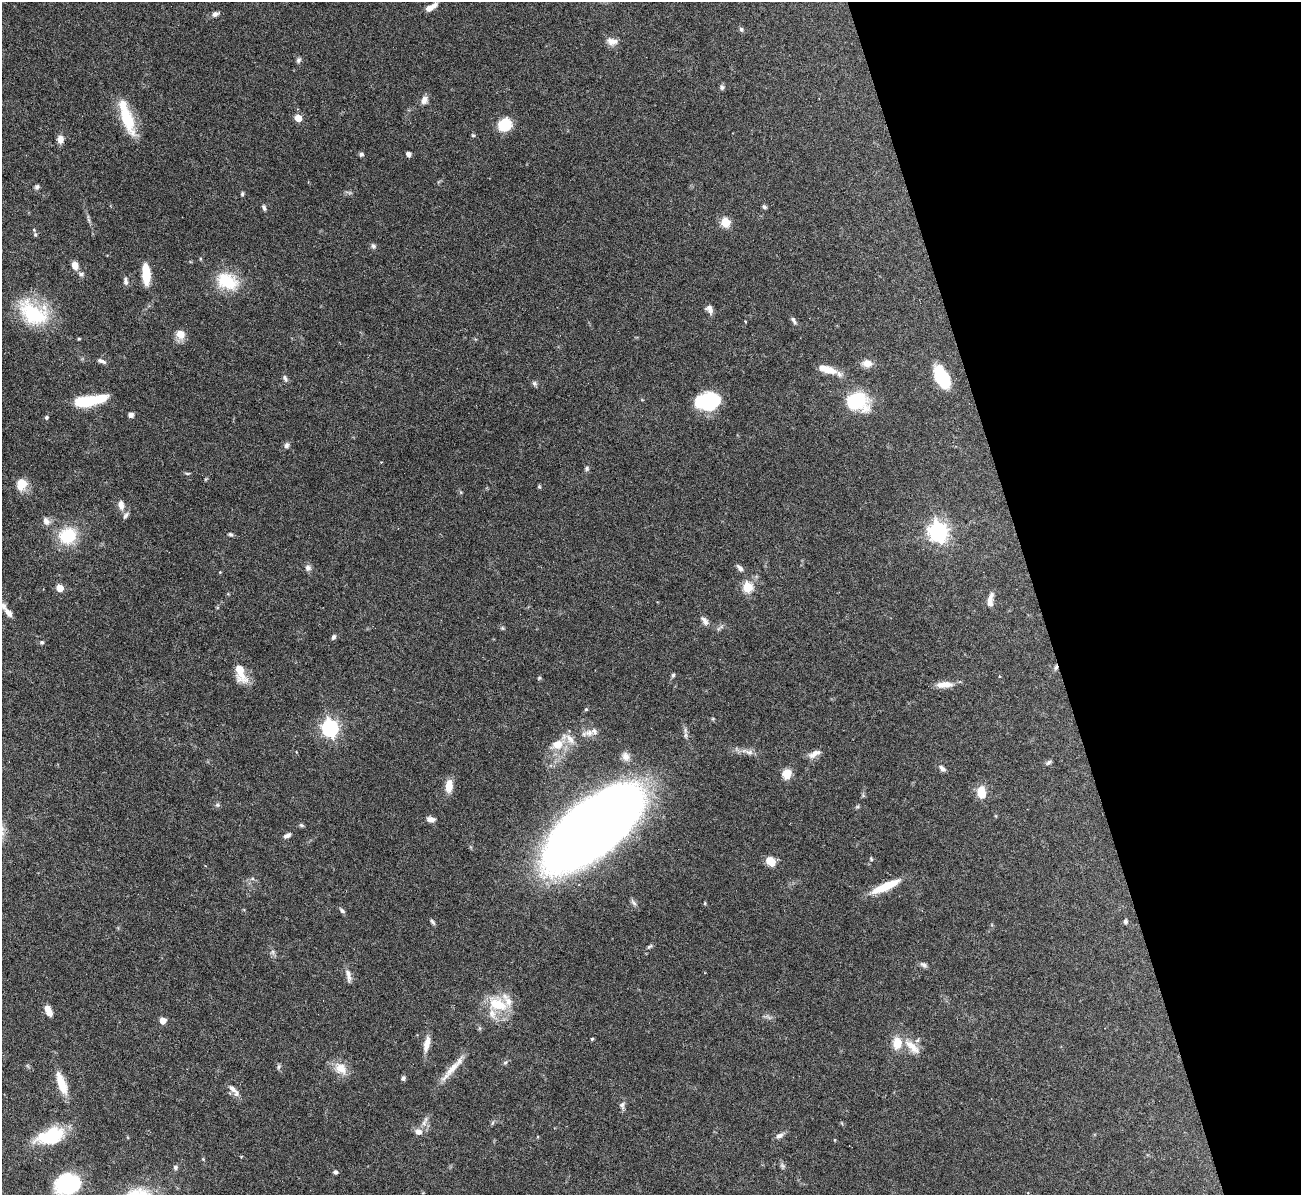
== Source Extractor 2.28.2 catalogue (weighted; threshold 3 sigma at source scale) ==
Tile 12 of 4 x 4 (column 4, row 3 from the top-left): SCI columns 3899-5197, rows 1338-2530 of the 5198 x 5182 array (HDU 1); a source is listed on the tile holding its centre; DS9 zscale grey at full resolution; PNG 1303 x 1197 px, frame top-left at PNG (2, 2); no overlay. Shown black and unused: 20% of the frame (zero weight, under 3 of 6 exposures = <1% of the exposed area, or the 3 px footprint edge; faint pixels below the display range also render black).
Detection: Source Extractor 2.28.2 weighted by HDU 2 'WHT'; one run over the whole footprint, this tile lists its part. Background 0.09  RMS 0.0033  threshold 0.0134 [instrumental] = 3 sigma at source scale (4.09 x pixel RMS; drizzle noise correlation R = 1.36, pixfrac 0.8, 0.05/0.05 arcsec/px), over >= 5 px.
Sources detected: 138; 2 inside a brighter object's white glare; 1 cosmic-ray / hot-pixel residue — not listed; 9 inside a brighter listed object's ellipse — not listed separately; the other 126 listed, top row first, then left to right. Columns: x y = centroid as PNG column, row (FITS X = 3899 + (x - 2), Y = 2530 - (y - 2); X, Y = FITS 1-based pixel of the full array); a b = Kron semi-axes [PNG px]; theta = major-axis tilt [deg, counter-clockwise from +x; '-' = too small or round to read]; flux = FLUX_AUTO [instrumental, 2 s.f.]
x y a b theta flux
431 7 14 6 30 2.6
215 14 9 6 21 1.1
741 29 7 5 -60 0.56
611 41 12 11 - 2.1
299 60 7 6 - 0.75
722 87 6 5 - 0.81
424 100 11 8 66 1.7
127 117 42 11 -71 13
298 118 5 5 - 6.2
505 125 16 13 41 6.2
473 135 5 4 - 0.42
60 139 9 7 -88 1.9
361 154 5 5 - 0.73
408 154 5 4 - 1.3
37 187 6 5 - 0.79
242 194 6 4 82 0.49
264 207 8 4 -72 0.72
764 207 5 4 - 0.67
725 222 5 5 - 14
35 235 6 5 - 0.56
373 246 8 6 -61 0.74
75 265 8 6 -74 2.7
81 274 7 5 14 0.69
146 274 18 7 -86 8.4
125 281 10 6 -85 0.96
227 281 29 19 -24 11
710 309 11 7 -63 1.6
33 313 40 25 -32 20
793 319 6 5 - 0.58
745 321 3 2 - 0.25
180 334 11 10 - 3.1
79 339 4 3 - 0.34
103 362 9 5 -36 0.84
867 363 13 10 -2 2.6
827 369 22 8 -17 5
942 377 23 12 -61 14
285 378 10 5 -66 0.82
534 383 8 6 -58 0.65
86 401 23 10 6 15
857 401 22 18 -11 18
710 403 23 17 -18 19
131 415 6 6 - 0.98
46 417 5 4 - 0.49
286 445 7 6 - 0.87
587 468 7 5 77 0.63
187 473 7 3 -1 0.39
22 484 15 13 74 4.1
539 487 5 3 - 0.33
121 505 12 8 -79 1.9
46 521 10 8 -59 1.6
938 532 8 7 - 160
231 534 6 5 - 0.55
68 536 20 18 22 12
308 568 8 8 - 1.2
740 568 10 5 -48 1.2
220 572 4 3 - 0.23
747 587 5 5 - 17
60 588 5 5 - 5.8
990 599 18 5 73 1.8
8 613 15 7 -52 1.9
705 621 14 7 -54 1.4
502 628 5 5 - 0.42
333 637 7 5 62 0.75
42 642 5 5 - 0.56
241 673 26 12 -71 5.3
673 675 5 5 - 0.54
999 676 4 3 - 0.24
539 678 6 4 45 0.37
945 684 21 8 3 3.2
586 709 4 4 - 0.34
330 728 7 6 - 95
589 733 14 9 8 2.4
558 744 16 12 21 5
749 752 14 7 -18 1.8
814 754 18 7 26 2.1
626 756 12 9 -70 1.9
1049 762 9 5 36 0.71
942 769 9 5 -46 1
787 773 10 9 - 4
449 786 15 8 86 3.5
981 792 13 9 -83 4.8
863 795 6 4 -20 0.39
217 805 6 5 - 0.55
857 807 6 4 18 0.42
431 819 10 6 -12 1.5
301 825 6 5 - 0.5
592 829 78 33 40 580
287 835 10 5 31 0.99
871 859 6 3 -47 0.35
771 861 9 8 - 4.5
252 879 6 4 19 0.47
886 886 33 8 24 8.4
634 903 10 4 -50 0.79
342 911 8 5 -39 0.68
1125 921 6 5 - 0.67
432 922 9 4 -53 0.6
649 946 9 4 40 0.58
273 952 7 4 -90 0.7
923 965 10 6 -36 0.92
348 975 19 6 -76 1.8
497 1004 29 16 -23 9.6
48 1010 12 7 -66 2.8
163 1020 5 5 - 4
592 1039 3 3 - 0.43
897 1043 15 11 86 5
427 1044 19 7 77 3.1
912 1046 28 10 -45 4.5
505 1062 6 5 - 0.56
279 1067 8 4 81 0.54
452 1068 33 8 47 4.6
341 1069 19 14 -36 4.1
403 1078 6 5 - 0.68
61 1083 28 9 -70 6.3
233 1090 20 7 -49 1.9
622 1105 7 7 - 0.98
425 1121 16 5 64 1.4
492 1123 6 4 70 0.45
418 1132 11 8 -22 1.9
51 1136 33 17 17 15
779 1136 12 6 32 1.2
835 1140 4 3 - 0.24
203 1159 4 4 - 0.28
782 1166 8 6 -45 0.72
175 1167 7 7 - 0.72
335 1172 5 5 - 0.62
67 1184 26 19 10 24
Isophote crosses this tile's border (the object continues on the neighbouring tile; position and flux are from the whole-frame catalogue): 1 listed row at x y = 67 1184